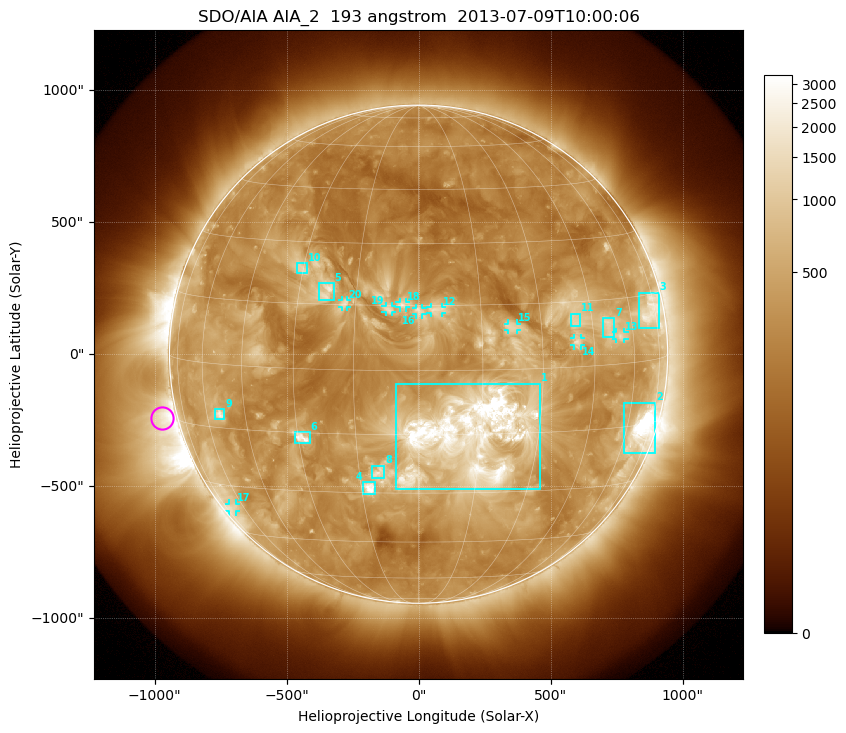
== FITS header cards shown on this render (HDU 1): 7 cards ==
TELESCOP= 'SDO/AIA'
INSTRUME= 'AIA_2'
WAVELNTH=                  193
WAVEUNIT= 'angstrom'
DATE-OBS= '2013-07-09T10:00:06.84'
CTYPE1  = 'HPLN-TAN'
CTYPE2  = 'HPLT-TAN'

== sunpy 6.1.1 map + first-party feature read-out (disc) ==
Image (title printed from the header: SDO/AIA AIA_2  193 angstrom  2013-07-09T10:00:06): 1024 x 1024 px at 2.4 arcsec/px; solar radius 944 arcsec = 393 px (full disc in frame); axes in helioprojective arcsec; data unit not stated in the header (colour bar unlabelled)
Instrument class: DISC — disc imager (sunpy class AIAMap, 193 A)
Bright regions (active regions / flare kernels): reference = the median radial profile (limb darkening/brightening removed); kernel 9 px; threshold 5 sigma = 731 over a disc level ~324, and >= 1.15x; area >= 12 px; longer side >= 9 px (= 22 arcsec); searched inside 0.97 R_sun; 20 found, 20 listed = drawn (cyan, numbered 1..; 9 of them under ~33 arcsec drawn as corner ticks so the feature stays visible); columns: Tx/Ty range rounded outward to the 5 arcsec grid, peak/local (2 s.f.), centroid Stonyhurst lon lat
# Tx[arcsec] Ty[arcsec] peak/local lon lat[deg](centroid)
1 -85..460 -510..-110 13 +13 -15
2 780..895 -375..-185 19 +67 -16
3 835..910 95..235 6.3 +71 +11
4 -210..-160 -530..-485 8.7 -13 -29
5 -380..-320 205..270 5.2 -23 +18
6 -470..-410 -335..-295 6 -29 -16
7 695..745 65..140 4.9 +51 +9
8 -180..-130 -470..-420 4.6 -10 -25
9 -770..-735 -250..-205 6.4 -54 -12
10 -460..-420 305..345 3.5 -30 +23
11 575..615 105..155 3.6 +40 +11
12 45..90 155..180 3.3 +4 +14
13 745..780 55..85 4.3 +55 +6
14 590..615 30..60 4.2 +40 +6
15 335..375 90..115 3.2 +22 +10
16 -10..15 150..175 3.4 +0 +14
17 -720..-690 -595..-565 3.8 -67 -36
18 -75..-45 175..200 3.1 -4 +15
19 -125..-100 160..185 3 -7 +14
20 -290..-270 180..205 3.1 -18 +15
Off-limb structures (1.02-1.3 R_sun): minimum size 162 px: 2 found; the strongest spans PA ~70..140 deg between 1.02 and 1.3 R_sun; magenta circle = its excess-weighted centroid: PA ~105 deg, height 1.06 R_sun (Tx ~-970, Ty ~-245 arcsec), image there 4.3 x the reference